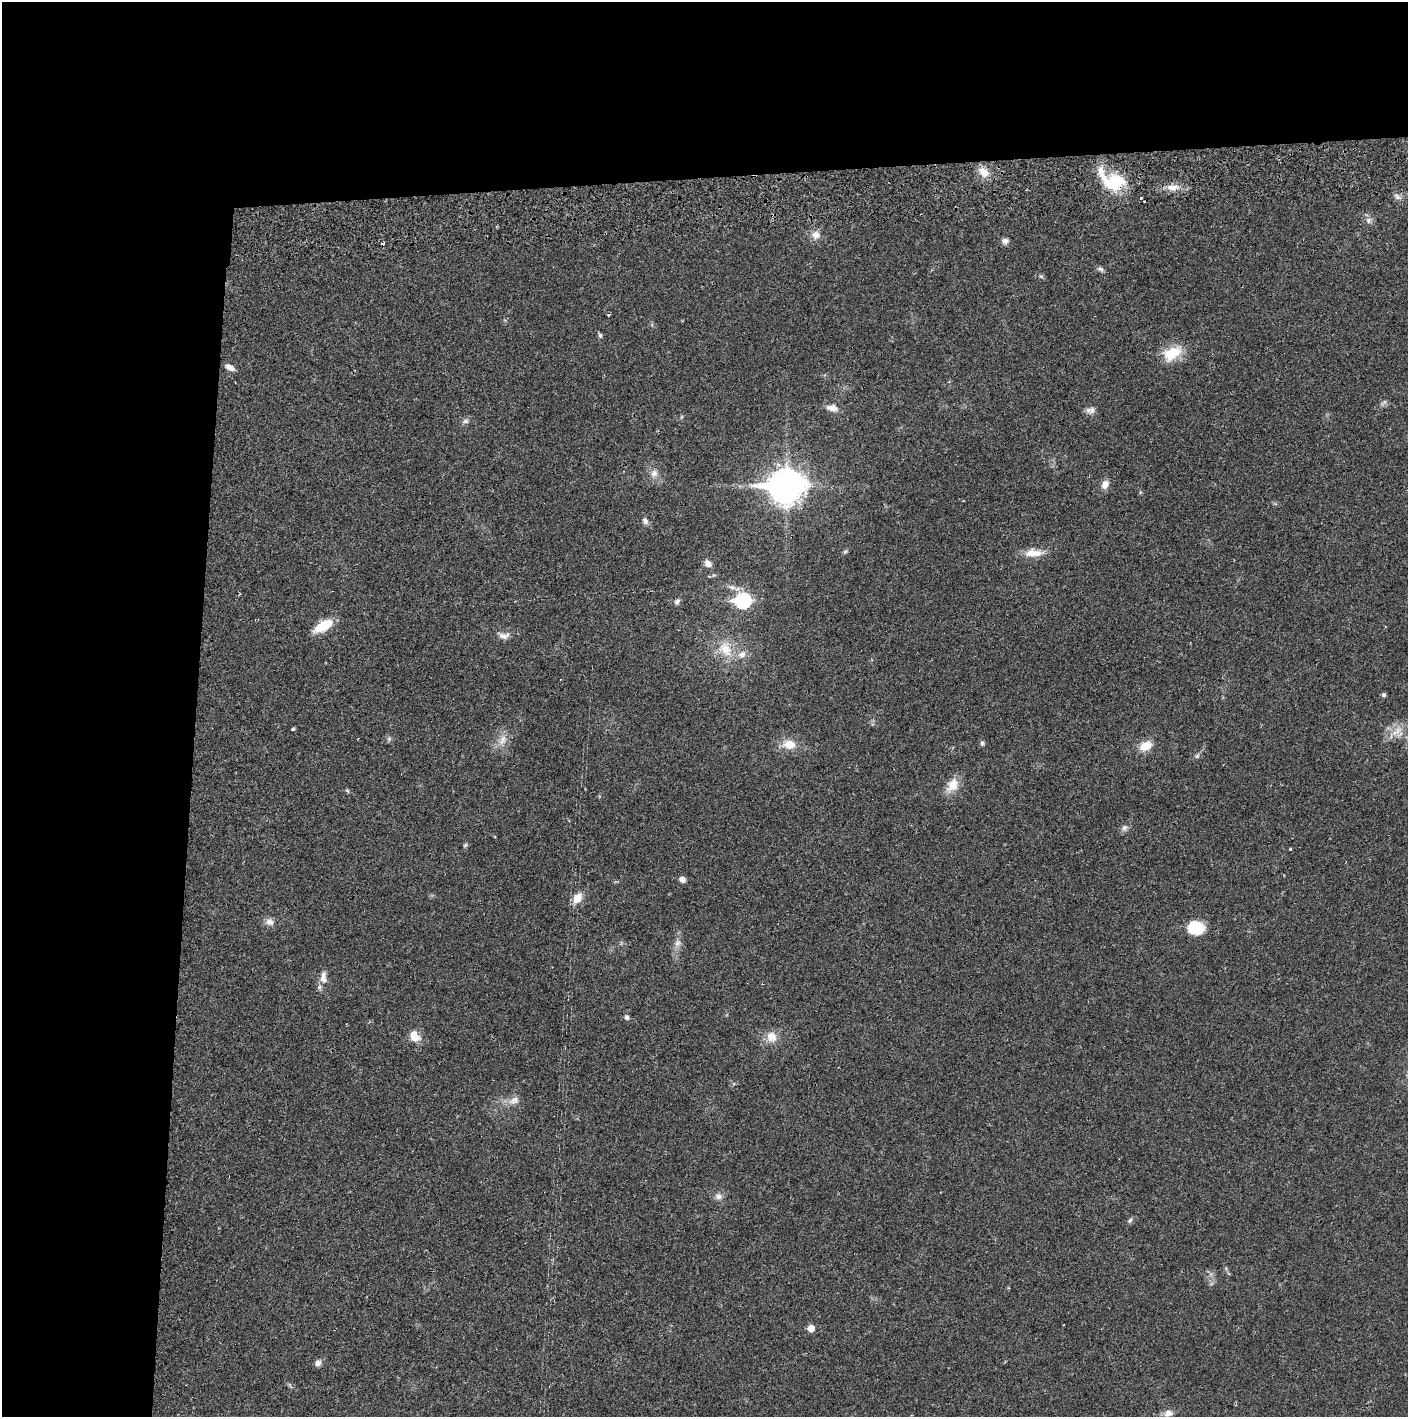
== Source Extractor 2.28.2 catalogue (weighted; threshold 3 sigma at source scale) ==
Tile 1 of 3 x 3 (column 1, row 1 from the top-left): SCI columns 4-1409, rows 2885-4299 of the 4229 x 4357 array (HDU 1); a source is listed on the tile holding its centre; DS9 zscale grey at full resolution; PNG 1410 x 1419 px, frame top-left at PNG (2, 2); no overlay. Shown black and unused: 24% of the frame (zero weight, under 2 of 3 exposures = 3% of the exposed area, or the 3 px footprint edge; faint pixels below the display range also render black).
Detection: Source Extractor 2.28.2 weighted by HDU 2 'WHT'; one run over the whole footprint, this tile lists its part. Background 0.0213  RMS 0.0035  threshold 0.0156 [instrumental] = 3 sigma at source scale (4.5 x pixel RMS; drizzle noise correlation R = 1.50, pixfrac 1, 0.05/0.05 arcsec/px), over >= 5 px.
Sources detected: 64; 3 cosmic-ray / hot-pixel residue — not listed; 2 inside a brighter listed object's ellipse — not listed separately; the other 59 listed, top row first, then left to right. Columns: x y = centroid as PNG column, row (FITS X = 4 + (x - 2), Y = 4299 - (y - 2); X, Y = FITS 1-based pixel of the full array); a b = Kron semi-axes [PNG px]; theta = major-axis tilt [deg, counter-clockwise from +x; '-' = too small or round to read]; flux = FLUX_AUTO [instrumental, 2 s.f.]
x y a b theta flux
983 172 16 11 -35 3.8
1114 182 32 20 -5 16
1173 187 16 7 2 3.5
1397 197 12 6 -26 1.3
1141 198 3 3 - 0.64
1368 220 8 8 - 1.4
816 235 13 12 - 2.7
1005 241 8 6 10 1.4
1100 269 10 5 -24 0.86
1041 276 7 4 -19 0.49
600 335 7 5 -88 0.6
1172 353 22 14 27 9.5
230 367 11 6 -27 1.9
832 408 12 8 -13 2.9
1092 410 11 8 56 1.7
465 421 9 6 10 1
654 473 11 10 - 2.1
1105 484 10 8 63 2.4
786 486 13 11 2 610
645 521 8 6 -62 1.2
845 552 6 5 - 0.52
1033 553 25 9 0 4.7
708 563 9 7 -45 1.9
732 587 14 6 -21 1.9
239 594 4 3 - 0.26
677 601 7 6 - 1
743 601 8 7 - 58
323 626 24 10 30 7.6
504 635 18 9 -4 2.3
725 649 24 17 -58 8.6
1384 695 5 5 - 0.78
293 729 4 3 - 0.61
1397 731 22 9 39 4
389 739 6 5 - 0.69
502 740 17 9 72 3.3
982 743 7 5 90 0.68
789 744 15 11 -4 5.2
1145 746 13 9 26 5.3
1197 756 7 5 46 0.67
952 785 20 13 58 5.1
347 791 7 4 -44 0.47
1124 828 9 7 62 1.2
465 845 6 5 - 0.55
1290 849 3 3 - 0.4
682 879 7 6 - 1.5
577 898 12 9 53 4.2
270 922 12 9 -19 1.9
1196 928 17 14 2 9.8
677 943 11 8 70 1.8
323 977 19 9 89 2.9
627 1017 6 5 - 0.92
414 1036 14 10 -53 4.2
771 1037 15 13 -60 4.1
514 1100 16 10 20 2.7
718 1196 9 8 - 1.7
1130 1220 8 5 59 0.76
811 1328 5 5 - 3.9
318 1363 9 7 45 1.4
1168 1413 13 9 14 2.1
Overlapping masked pixels (flux is a lower limit): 2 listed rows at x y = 1114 182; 786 486